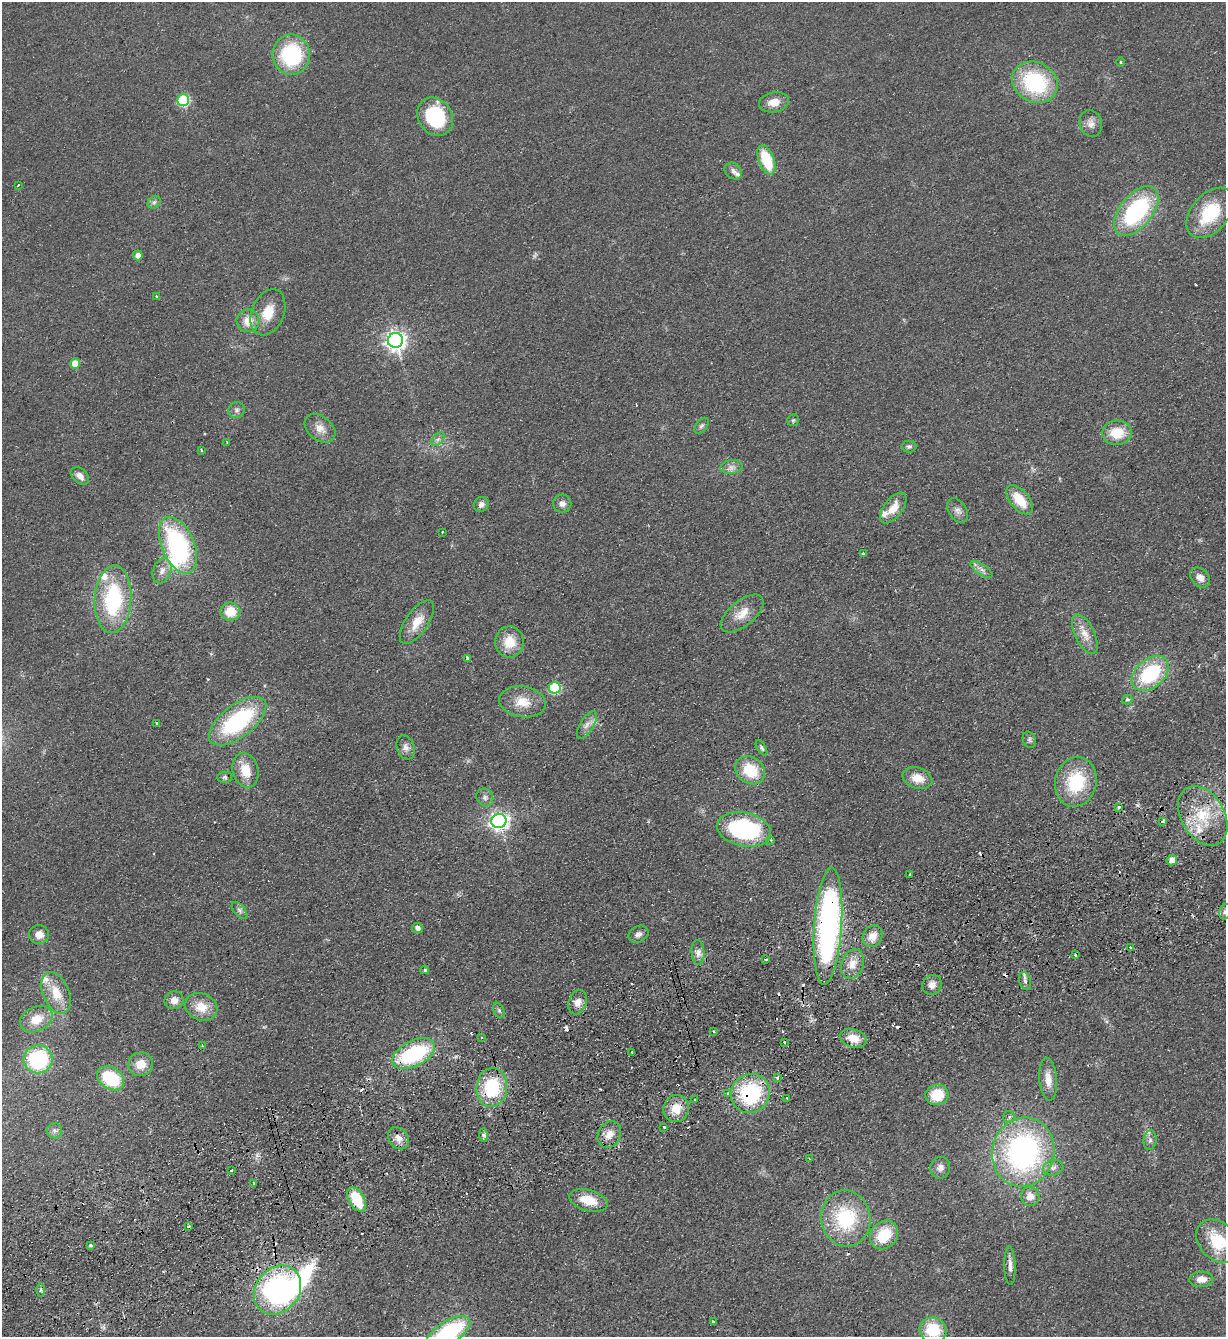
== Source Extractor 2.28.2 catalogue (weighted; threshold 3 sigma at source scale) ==
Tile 7 of 4 x 4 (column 3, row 2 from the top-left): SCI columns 2747-3970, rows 2727-4061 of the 5367 x 5452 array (HDU 1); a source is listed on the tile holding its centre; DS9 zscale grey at full resolution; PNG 1228 x 1339 px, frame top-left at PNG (2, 2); each listed source drawn as its Kron ellipse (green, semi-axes under 4 px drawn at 4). Shown black and unused: <1% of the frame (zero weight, under 2 of 3 exposures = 3% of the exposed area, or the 3 px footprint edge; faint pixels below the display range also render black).
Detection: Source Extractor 2.28.2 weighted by HDU 2 'WHT'; one run over the whole footprint, this tile lists its part. Background 0.0637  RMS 0.0093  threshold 0.0417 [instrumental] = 3 sigma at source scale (4.5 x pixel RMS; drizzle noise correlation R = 1.50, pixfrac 1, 0.05/0.05 arcsec/px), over >= 5 px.
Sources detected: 165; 2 inside a brighter object's white glare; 16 cosmic-ray / hot-pixel residue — neither listed nor drawn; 7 inside a brighter listed object's ellipse — not listed separately; the other 140 listed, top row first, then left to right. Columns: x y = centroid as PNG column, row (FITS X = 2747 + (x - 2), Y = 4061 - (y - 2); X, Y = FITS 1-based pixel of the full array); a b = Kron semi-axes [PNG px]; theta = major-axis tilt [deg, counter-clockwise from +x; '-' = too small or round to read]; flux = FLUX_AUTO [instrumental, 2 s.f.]
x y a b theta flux
291 55 20 18 -84 78
1120 62 4 3 - 0.94
1035 82 23 20 -27 83
183 100 6 6 - 78
774 102 15 10 11 11
435 117 20 16 -54 69
1091 124 14 11 -74 6.6
766 160 15 7 -69 36
733 171 9 7 -41 3.6
18 185 3 2 - 1
154 202 7 5 44 2.4
1136 211 29 16 51 110
1210 213 29 18 49 46
138 255 5 5 - 5.5
156 296 3 2 - 1.6
268 312 24 16 67 21
248 321 11 11 - 13
395 340 7 7 - 490
75 364 5 5 - 16
237 410 8 8 - 3.2
793 420 6 5 - 1.6
701 426 9 5 51 2.3
320 428 17 12 -39 9.5
1117 433 15 12 5 23
438 439 8 5 44 2.8
227 443 3 2 - 0.65
909 446 7 6 - 2.2
201 450 4 2 - 0.73
732 467 11 7 7 4.6
80 476 10 7 -43 6.1
1019 500 17 9 -49 23
481 504 8 7 - 4.4
562 504 9 9 - 5
893 508 18 9 53 14
957 510 13 9 -58 5.3
442 532 3 2 - 1
178 545 30 16 -66 130
863 554 3 3 - 1.7
982 569 13 5 -34 4.2
162 571 13 9 69 6.8
1200 577 11 8 -46 7
113 599 34 18 86 85
230 612 10 9 - 18
742 613 25 12 39 15
417 622 25 11 55 16
1085 634 21 10 -65 11
509 642 15 14 - 19
467 658 4 3 - 2.6
1150 673 21 14 41 68
555 688 6 6 - 67
1127 700 5 5 - 2.2
522 702 23 15 -9 18
238 721 34 16 38 100
157 723 3 3 - 5.2
587 725 16 6 58 5.9
1029 740 8 6 -67 2.2
406 747 12 9 -70 5
761 748 9 4 -59 1.7
245 770 18 12 -75 20
750 770 16 13 -36 31
224 777 7 5 1 2.1
917 778 15 10 -19 14
1076 782 25 20 76 51
485 797 9 8 - 3.7
1119 807 4 3 - 1.6
1203 816 32 21 -60 42
499 821 7 7 - 410
1163 822 4 3 - 5.6
744 829 27 16 -12 110
771 840 4 3 - 1.3
1172 860 5 5 - 7
910 874 3 3 - 4.1
240 910 10 5 -49 2.7
1225 912 8 5 72 3.1
828 926 59 14 86 270
417 928 5 5 - 4.4
638 934 10 8 29 4.5
39 935 10 9 - 7.6
872 936 11 9 60 11
1130 947 4 3 - 1.3
698 952 12 6 -87 5
1075 955 3 3 - 2.3
766 959 3 2 - 2
852 964 15 11 69 11
425 970 4 4 - 1.5
1025 981 9 5 -70 3.2
932 985 10 9 - 6.2
56 993 22 13 -67 20
174 1000 9 9 - 7.4
578 1002 12 9 70 7.2
201 1007 16 13 -23 16
499 1010 8 5 -63 1.8
36 1019 17 12 25 16
714 1031 3 3 - 1.8
481 1038 3 2 - 1.8
853 1038 13 9 -16 15
784 1042 3 3 - 0.98
202 1046 3 2 - 2.1
632 1052 3 3 - 1.4
414 1054 23 12 27 86
38 1059 14 14 - 81
141 1064 12 12 - 13
111 1078 15 10 -34 51
777 1078 3 3 - 3.1
1048 1079 21 8 -85 11
492 1087 19 15 84 55
728 1093 3 2 - 2.3
750 1093 20 19 - 81
937 1095 11 10 - 26
787 1098 3 3 - 5.8
695 1100 3 3 - 1.2
676 1109 13 13 - 15
1009 1117 6 6 - 2.4
664 1127 3 3 - 4.7
54 1131 8 7 - 3.3
609 1134 14 11 62 9.4
483 1135 6 4 -89 2.3
398 1138 12 9 -53 7.8
1150 1140 10 6 80 2.9
1023 1152 35 31 76 220
809 1158 3 2 - 0.69
940 1168 11 10 - 5.6
1053 1168 10 7 15 4.1
232 1170 3 2 - 3.6
254 1183 3 3 - 2.3
1030 1196 9 9 - 8.9
357 1200 13 7 -60 36
588 1200 20 10 -16 21
846 1218 28 24 -80 64
188 1226 3 3 - 1.8
884 1235 15 13 49 31
1218 1241 25 18 -45 35
90 1245 3 3 - 5.8
1010 1266 19 5 -89 5.6
1201 1279 12 7 3 8.1
41 1290 6 4 89 1.7
277 1290 26 21 50 190
713 1321 3 3 - 1.4
933 1330 13 12 - 36
448 1333 25 11 33 100
Overlapping masked pixels (flux is a lower limit): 5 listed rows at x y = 828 926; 414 1054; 492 1087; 750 1093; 676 1109
Isophote crosses this tile's border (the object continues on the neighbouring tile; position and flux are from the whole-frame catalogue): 4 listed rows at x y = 1225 912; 1218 1241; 933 1330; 448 1333